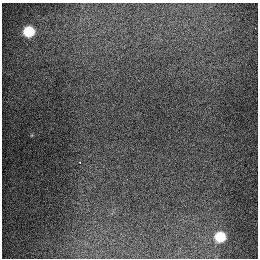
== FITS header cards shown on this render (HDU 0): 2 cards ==
NAXIS1  =                  256
NAXIS2  =                  256

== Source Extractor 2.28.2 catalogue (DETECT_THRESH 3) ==
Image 256 x 256 px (HDU 0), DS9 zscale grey, 1 PNG px = 1 image px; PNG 260 x 260 px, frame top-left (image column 1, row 256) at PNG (2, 3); no overlay
Background 1290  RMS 26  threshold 79.3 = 3 sigma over >= 5 px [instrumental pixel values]
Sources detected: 4; all 4 listed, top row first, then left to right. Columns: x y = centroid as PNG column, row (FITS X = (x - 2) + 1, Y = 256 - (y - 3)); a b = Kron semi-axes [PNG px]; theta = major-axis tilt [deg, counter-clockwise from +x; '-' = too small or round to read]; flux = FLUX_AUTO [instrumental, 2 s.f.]
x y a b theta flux
255 28 2 2 - 1300
29 31 8 7 - 79000
80 163 3 2 - 5100
220 237 8 8 - 63000